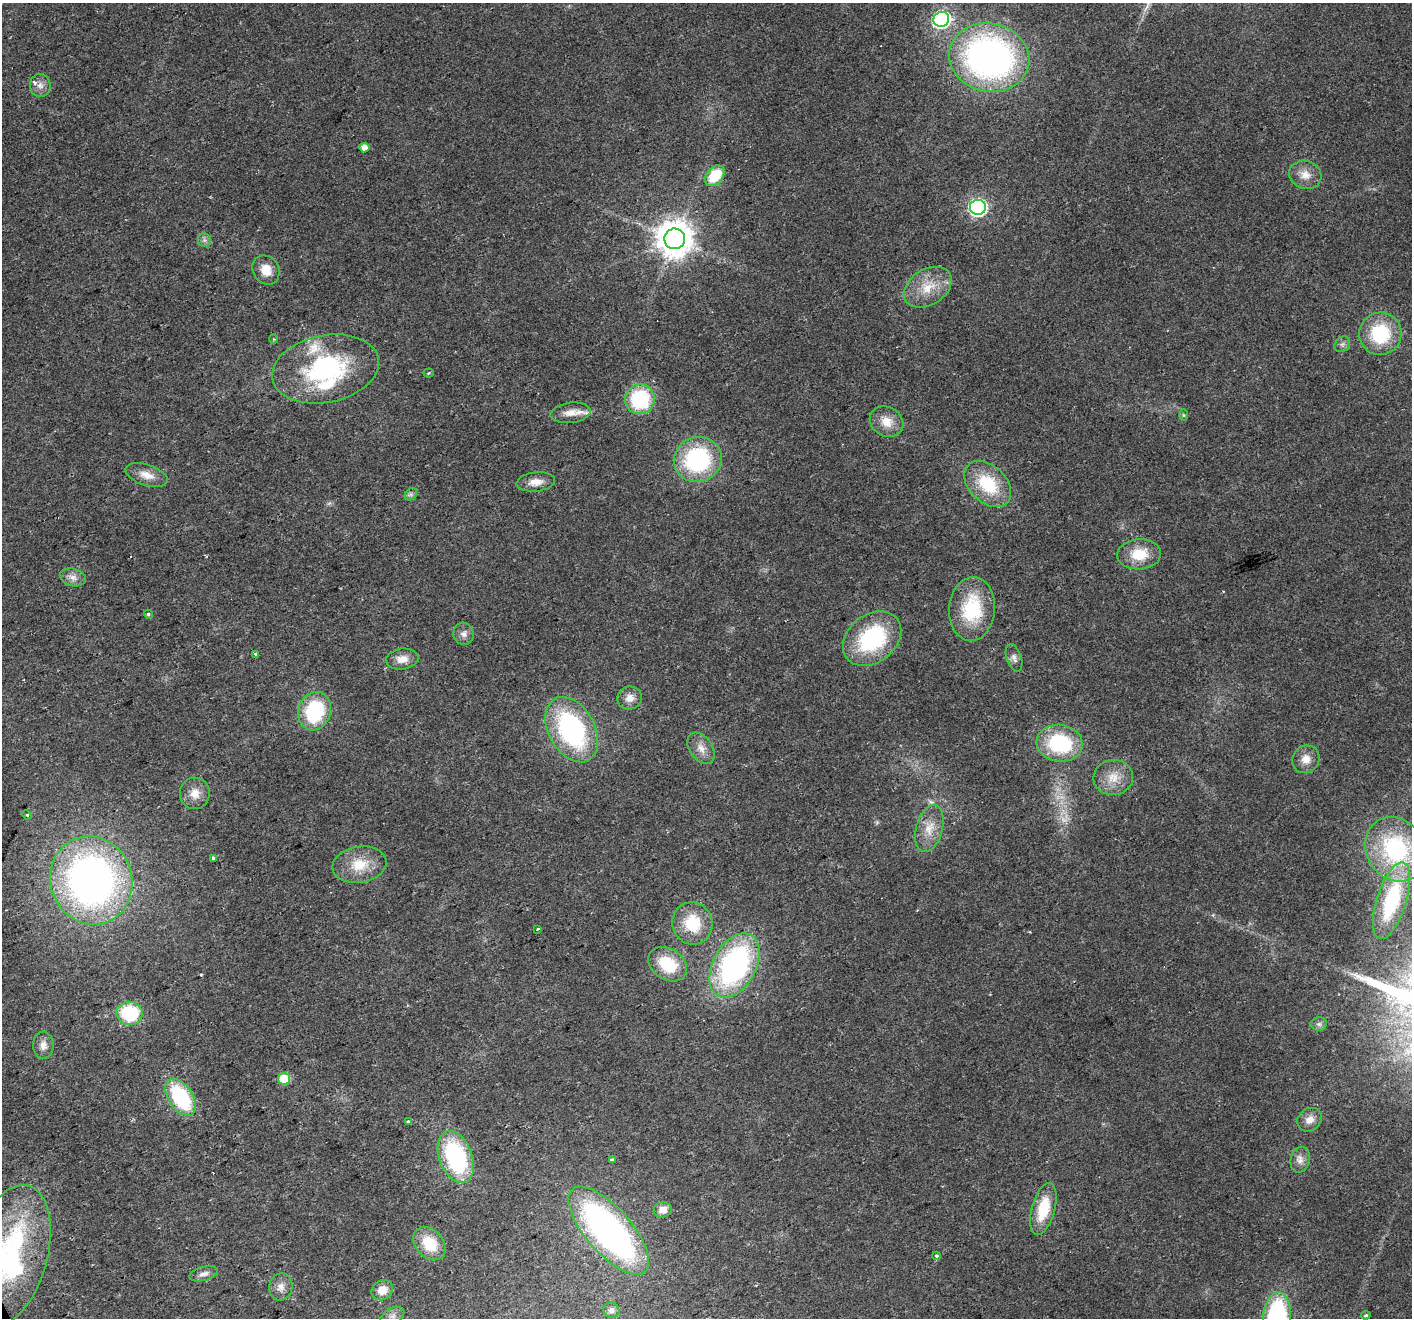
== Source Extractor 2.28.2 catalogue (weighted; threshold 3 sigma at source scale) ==
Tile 7 of 4 x 4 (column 3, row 2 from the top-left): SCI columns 2820-4229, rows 2779-4094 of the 5638 x 5498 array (HDU 1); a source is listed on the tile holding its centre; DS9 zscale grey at full resolution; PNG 1414 x 1320 px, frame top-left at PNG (2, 3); each listed source drawn as its Kron ellipse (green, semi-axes under 4 px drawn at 4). Shown black and unused: <1% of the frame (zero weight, under 2 of 3 exposures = <1% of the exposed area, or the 3 px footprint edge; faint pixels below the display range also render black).
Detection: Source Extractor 2.28.2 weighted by HDU 2 'WHT'; one run over the whole footprint, this tile lists its part. Background 0.026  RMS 0.0035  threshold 0.0158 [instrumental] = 3 sigma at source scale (4.5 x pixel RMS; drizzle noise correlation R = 1.50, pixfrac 1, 0.0396/0.0396 arcsec/px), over >= 5 px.
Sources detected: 84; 2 too faint to see at this stretch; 2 cosmic-ray / hot-pixel residue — neither listed nor drawn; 4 inside a brighter listed object's ellipse — not listed separately; the other 76 listed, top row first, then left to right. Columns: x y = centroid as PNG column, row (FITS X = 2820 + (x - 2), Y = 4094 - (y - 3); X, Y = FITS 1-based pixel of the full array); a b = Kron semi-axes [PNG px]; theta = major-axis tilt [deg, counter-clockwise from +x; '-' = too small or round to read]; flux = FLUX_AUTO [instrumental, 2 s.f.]
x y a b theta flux
941 19 8 7 - 92
989 57 40 34 -11 150
40 85 11 10 - 2.5
364 147 5 5 - 2.9
1305 175 16 14 -18 4.5
715 176 11 8 50 12
978 207 8 7 - 110
675 239 10 10 - 780
204 240 7 6 - 1.1
266 270 15 13 -56 5
928 287 26 17 32 9.6
1380 334 21 21 - 23
274 339 4 3 - 0.35
1342 344 8 7 - 1.2
325 369 54 33 11 49
429 373 5 4 - 0.42
640 399 15 15 - 29
570 413 20 10 7 4.1
1183 415 6 4 -89 0.42
887 422 17 14 -30 5.5
698 459 24 22 19 43
147 475 22 10 -19 4.4
536 482 19 9 7 4
988 484 27 18 -44 19
411 494 7 5 45 0.92
1139 554 22 15 3 10
73 577 13 8 -16 2.4
972 609 32 23 86 23
148 614 5 4 - 0.6
464 634 11 10 - 2.1
872 639 32 24 38 36
255 654 3 3 - 1.3
1014 658 14 7 -71 1.7
402 659 16 10 8 3.7
630 698 12 11 - 3.3
315 711 19 16 71 27
572 730 35 23 -61 61
1060 743 23 18 -7 29
701 748 17 11 -55 3.8
1306 759 14 13 - 4
1113 777 20 17 4 6.6
195 793 16 15 - 4.6
27 815 5 4 - 0.48
929 828 24 13 74 6.5
1396 849 34 29 -56 45
213 858 3 3 - 0.93
359 865 27 18 9 10
91 880 45 41 -70 170
1392 901 40 15 73 30
692 923 21 20 - 15
538 929 3 2 - 0.81
668 964 21 15 -34 15
734 965 35 21 62 86
130 1013 13 11 -8 23
1319 1024 8 6 0 1.1
43 1045 13 10 -88 2.6
284 1079 6 5 - 16
181 1097 21 12 -57 33
1310 1120 13 11 35 3.1
408 1122 3 3 - 1.5
456 1157 27 16 -69 44
612 1160 4 3 - 1
1300 1160 13 9 76 2.5
1043 1209 27 11 75 13
663 1210 9 8 - 3.1
609 1231 55 22 -49 120
430 1244 19 13 -46 12
9 1256 73 38 74 74
937 1256 4 3 - 0.65
204 1274 15 7 14 1.9
281 1287 14 11 79 3.1
382 1290 11 9 33 4.5
611 1310 8 7 - 1.4
1366 1315 4 3 - 0.53
392 1316 13 8 27 2.1
1277 1317 25 14 84 56
Overlapping masked pixels (flux is a lower limit): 1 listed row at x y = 609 1231
Isophote crosses this tile's border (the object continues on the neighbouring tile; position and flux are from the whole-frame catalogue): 4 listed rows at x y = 1396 849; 1392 901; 9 1256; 1277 1317